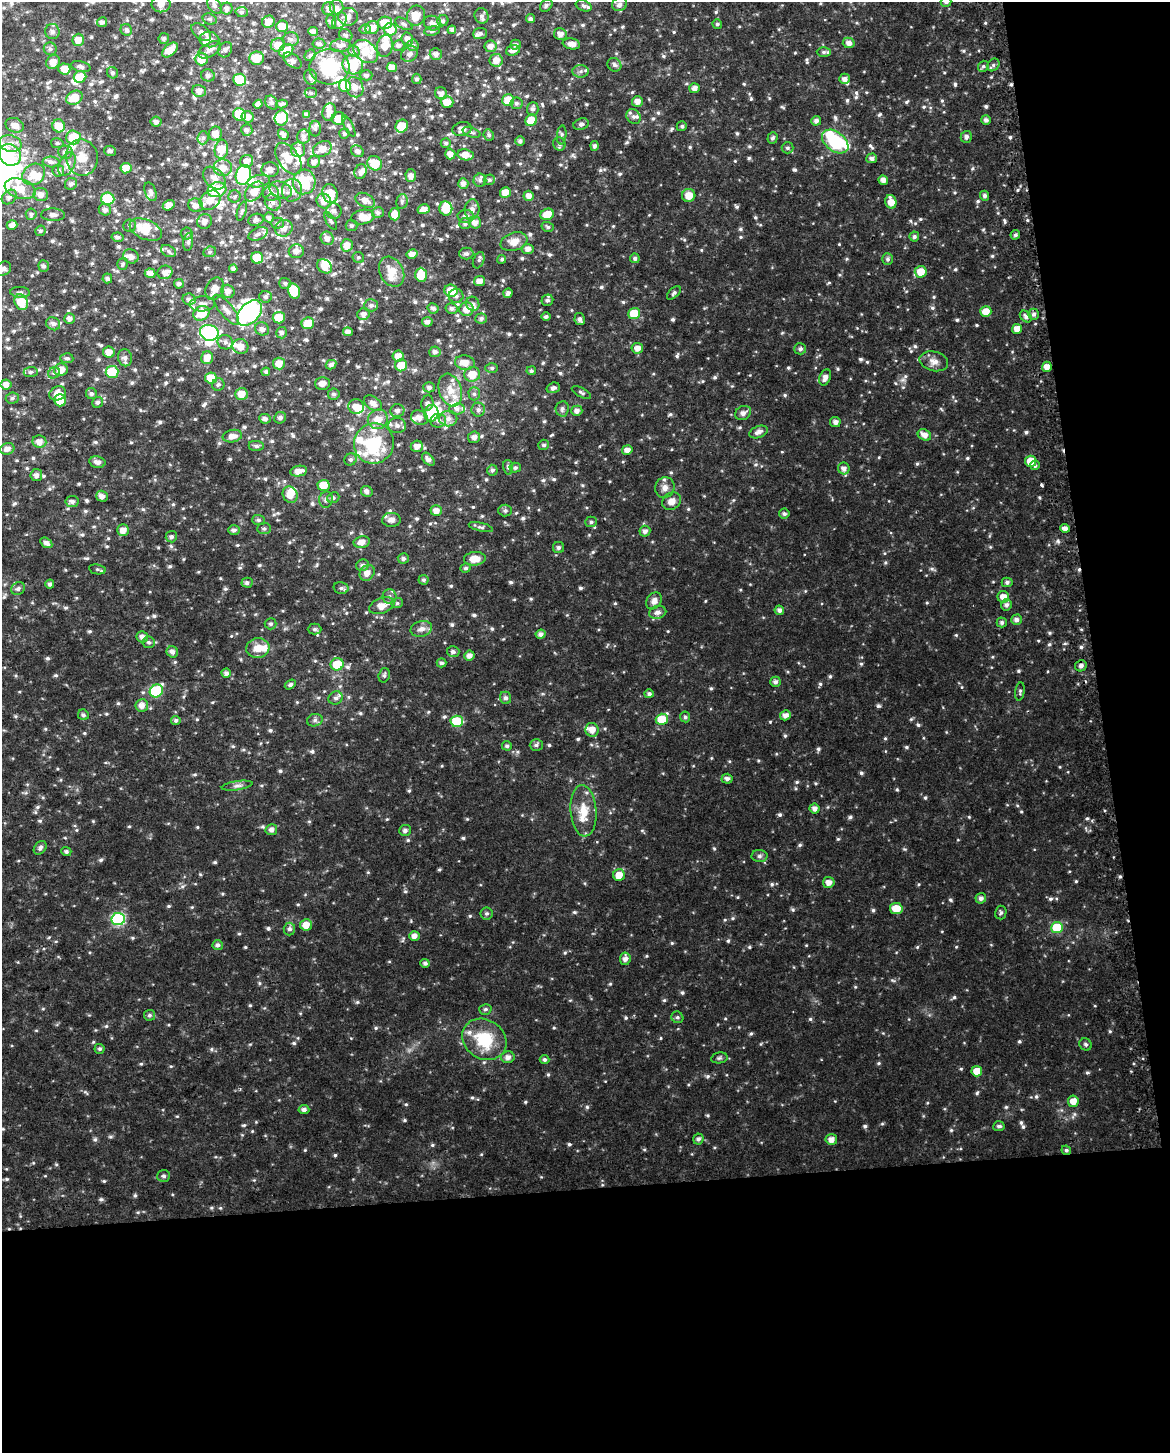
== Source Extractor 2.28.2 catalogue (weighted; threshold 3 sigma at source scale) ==
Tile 12 of 4 x 3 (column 4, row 3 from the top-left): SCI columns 3532-4699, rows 19-1469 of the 4727 x 4431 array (HDU 1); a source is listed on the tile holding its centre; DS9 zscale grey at full resolution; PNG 1172 x 1455 px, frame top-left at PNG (2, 2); each listed source drawn as its Kron ellipse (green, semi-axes under 4 px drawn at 4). Shown black and unused: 24% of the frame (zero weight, under 2 of 3 exposures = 2% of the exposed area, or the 3 px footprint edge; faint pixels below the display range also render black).
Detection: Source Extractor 2.28.2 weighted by HDU 2 'WHT'; one run over the whole footprint, this tile lists its part. Background 0.0534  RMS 0.012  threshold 0.0531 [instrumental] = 3 sigma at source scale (4.5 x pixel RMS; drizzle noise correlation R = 1.50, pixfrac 1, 0.0396/0.0396 arcsec/px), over >= 5 px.
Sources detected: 1027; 12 inside a brighter object's white glare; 2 cosmic-ray / hot-pixel residue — neither listed nor drawn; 71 inside a brighter listed object's ellipse — not listed separately; of the other 942, all 500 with FLUX_AUTO >= 2.27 (the completeness limit of this list) listed and drawn (442 fainter detections not listed), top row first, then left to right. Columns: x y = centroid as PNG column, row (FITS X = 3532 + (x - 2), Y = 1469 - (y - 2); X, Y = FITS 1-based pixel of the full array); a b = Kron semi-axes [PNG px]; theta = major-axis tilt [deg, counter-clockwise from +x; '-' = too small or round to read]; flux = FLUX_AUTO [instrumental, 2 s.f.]
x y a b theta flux
946 2 5 5 - 3.4
161 4 9 8 - 7.1
620 4 8 6 18 4.9
215 5 9 6 -58 3.7
546 5 7 5 48 2.6
584 6 8 5 -22 3
337 7 7 7 - 3
227 9 6 6 - 4.1
329 9 6 6 - 4.7
242 12 6 5 - 3
416 16 10 9 - 13
481 16 8 7 - 3.9
348 17 10 9 - 5
210 19 7 5 -19 2.6
531 19 4 4 - 3
339 21 9 6 53 3.9
443 21 6 5 - 3.1
102 22 5 5 - 3.8
268 22 6 6 - 11
331 22 7 5 -80 2.4
385 23 7 6 - 19
432 23 9 7 -15 6
404 24 9 5 -30 2.9
717 24 5 4 - 2.3
282 26 6 6 - 14
372 28 7 6 - 10
365 29 6 4 13 2.4
390 29 6 6 - 18
126 30 6 5 - 3.4
452 30 4 4 - 3.6
313 31 5 4 - 4.3
432 31 8 5 8 2.7
52 32 7 7 - 3.7
201 32 11 6 -39 4.8
480 33 7 6 - 2.9
560 34 6 5 - 5.9
346 35 7 6 - 2.5
164 38 5 5 - 2.7
209 39 10 7 -7 8.4
291 39 8 7 - 4
407 39 6 6 - 5
78 40 6 5 - 10
849 43 6 5 - 5.9
319 44 6 5 - 2.8
571 44 9 5 -11 8.1
278 45 7 6 - 9.9
399 45 6 5 - 3.3
413 45 6 5 - 3.1
516 45 5 5 - 3.1
340 46 10 6 7 5.5
385 46 11 8 81 13
491 46 6 6 - 6.5
50 49 6 6 - 2.9
170 50 9 5 40 13
209 50 12 6 30 5.9
225 50 8 6 60 3.5
513 50 7 5 17 4.4
286 51 7 6 - 21
354 51 6 5 - 2.3
366 52 14 10 -40 20
824 52 7 5 0 2.4
409 54 9 7 37 4.2
436 54 6 5 - 5.6
310 55 6 5 - 2.5
257 58 7 6 - 16
201 59 7 6 - 18
496 60 6 6 - 9.2
293 61 10 6 -37 3.8
53 62 7 6 - 8.5
353 65 10 9 - 45
614 65 7 6 - 3.5
993 65 7 5 48 3.3
983 66 6 5 - 2.3
81 67 10 5 -14 3.8
329 67 20 18 3 65
392 67 5 4 - 8.4
64 69 6 5 - 11
581 71 8 6 3 3.8
113 73 6 5 - 2.4
208 75 7 6 - 3.3
366 75 6 5 - 2.9
80 77 6 6 - 21
311 77 7 6 - 4.2
417 79 5 4 - 2.6
844 79 5 5 - 4.9
240 80 6 6 - 40
345 86 6 6 - 25
355 87 10 8 -67 7.1
694 88 5 5 - 5.6
199 91 7 6 - 6.5
311 93 6 5 - 2.7
441 93 6 6 - 6.1
74 98 8 6 28 19
508 100 6 6 - 20
637 101 5 5 - 6.8
447 102 6 5 - 12
272 103 7 5 -57 3.1
516 103 6 6 - 3.1
258 104 4 4 - 3.9
282 104 6 3 13 2.4
533 109 7 6 - 3.3
329 112 9 6 75 6.6
306 114 4 4 - 3.8
239 115 6 6 - 31
634 116 8 6 -49 4.1
248 117 6 5 - 6.8
281 118 7 6 - 22
338 118 7 6 - 16
531 120 6 5 - 18
986 120 5 5 - 3.5
816 121 5 4 - 4.4
156 122 5 5 - 3.9
581 124 8 5 17 3.2
15 125 9 7 -23 7.7
59 126 6 6 - 18
349 126 12 4 -63 3
402 126 7 6 - 19
682 126 5 5 - 2.4
315 129 8 5 88 2.6
462 129 9 7 13 6.7
247 130 6 5 - 3.1
471 132 9 5 -19 2.5
215 134 7 6 - 9.3
283 134 6 4 -49 4
344 134 5 5 - 2.5
489 135 6 5 - 2.7
562 135 9 4 85 2.4
73 137 7 7 - 26
304 137 7 6 - 4.3
966 137 6 5 - 3.5
203 138 6 5 - 2.9
773 138 6 5 - 2.8
520 141 5 4 - 3.4
835 142 15 9 -38 73
10 143 11 8 -13 8.4
57 143 6 5 - 2.3
446 143 5 4 - 2.6
559 144 7 6 - 2.5
595 146 5 4 - 3.1
787 148 6 5 - 2.4
221 149 9 6 82 26
298 149 8 7 - 7.2
322 149 10 7 29 12
110 151 6 5 - 3
357 151 7 5 -34 4
65 152 7 6 - 4.6
450 154 5 5 - 6.8
10 155 12 10 -40 26
466 155 8 5 -10 11
82 157 18 15 -79 18
872 158 5 5 - 4.3
289 159 18 10 -56 16
247 161 6 6 - 7.3
51 162 8 5 -2 3.8
314 162 6 6 - 5.2
375 163 7 7 - 27
67 164 12 7 65 6.4
126 168 6 5 - 12
223 168 9 8 - 12
270 169 8 7 - 7.2
58 170 6 6 - 2.8
361 172 7 6 - 4.2
34 174 12 10 35 18
243 175 10 7 73 80
411 176 6 5 - 6
214 178 13 9 -46 8.8
480 180 6 6 - 3
489 180 5 5 - 2.5
883 180 5 4 - 5.6
259 181 11 6 9 4.5
304 182 12 11 - 45
71 184 6 5 - 3.6
463 184 5 5 - 5
20 189 16 9 -18 18
217 190 9 7 16 56
281 190 11 8 -21 8.2
292 190 11 10 - 9.1
254 191 11 7 48 13
150 192 10 5 -70 3.5
505 192 5 5 - 11
271 193 8 7 - 4.9
330 193 9 7 -74 23
41 194 7 6 - 6.9
689 195 6 6 - 12
235 196 6 6 - 2.3
529 196 5 5 - 7.2
984 196 5 4 - 3.5
9 197 8 6 42 3.7
108 199 7 6 - 51
210 200 11 8 38 13
365 200 10 6 -25 8.5
324 201 7 7 - 9.5
402 201 7 5 78 3
273 202 8 7 - 4.6
891 202 7 5 -76 11
169 205 6 5 - 7
196 205 7 6 - 6.2
446 208 7 6 - 20
424 209 6 5 - 7.1
472 209 10 7 84 6.3
105 210 6 5 - 3.8
242 211 10 4 72 2.8
334 211 8 7 - 5.4
378 212 6 5 - 3.6
31 214 5 5 - 2.4
395 214 6 5 - 11
547 214 7 5 22 17
53 215 12 6 -1 4.5
466 216 8 6 -2 5.1
363 217 12 7 10 15
269 218 5 5 - 3.2
256 220 8 6 17 3.2
204 221 8 7 - 5.8
331 221 10 4 -59 2.4
475 222 6 6 - 6.3
277 223 6 5 - 2.4
465 224 6 5 - 2.9
12 225 5 5 - 4.8
129 226 6 6 - 2.6
351 226 6 5 - 2.4
548 227 6 5 - 2.4
284 228 9 8 - 8.7
146 230 17 10 -23 23
40 231 5 5 - 2.4
187 233 6 6 - 2.3
258 234 10 6 25 4.3
1015 235 5 4 - 2.4
117 237 6 4 -9 3
914 237 5 5 - 2.7
327 238 7 6 - 6.1
188 242 9 5 83 3.2
514 242 14 9 18 12
347 245 6 6 - 9.8
528 249 6 5 - 6.2
168 251 8 5 -29 3.1
296 251 7 7 - 6.2
210 252 6 5 - 2.3
412 254 5 5 - 6.7
466 254 7 6 - 3.6
131 256 8 7 - 5.7
358 257 6 5 - 2.3
257 258 6 6 - 28
635 258 5 5 - 3.1
502 259 4 4 - 2.5
887 259 6 5 - 2.7
479 260 8 5 68 2.6
123 264 6 5 - 2.6
44 266 5 5 - 3
325 266 8 6 -38 12
3 269 8 6 35 4.1
233 269 4 4 - 3.8
165 272 7 6 - 6.8
392 272 16 12 -62 17
921 272 6 6 - 17
150 273 5 5 - 7.8
421 275 7 5 -88 25
107 278 5 5 - 2.9
479 281 5 5 - 8.9
285 283 6 5 - 3
179 284 5 4 - 3.3
215 289 12 8 63 11
228 291 7 6 - 6.7
294 291 8 5 -75 31
451 291 6 6 - 23
20 292 10 5 -3 3.3
508 293 5 4 - 4.2
674 293 8 4 43 2.6
456 296 7 7 - 3.9
266 297 6 6 - 2.7
189 299 6 5 - 3.4
547 300 6 5 - 2.9
21 302 8 6 -66 29
202 304 12 7 3 6.2
473 304 7 6 - 4.4
371 305 7 6 - 3.8
433 308 6 5 - 3.3
452 308 6 5 - 3.7
466 309 7 7 - 9.9
226 310 18 6 -51 7.8
986 311 5 5 - 12
201 313 8 7 - 24
249 313 15 9 46 220
634 313 6 5 - 27
363 314 6 6 - 5.2
1034 314 5 5 - 3.1
546 317 5 4 - 2.6
1026 317 7 5 -43 3.5
70 318 5 5 - 5.3
279 318 6 6 - 21
481 318 5 5 - 3.2
580 319 6 5 - 3.8
427 322 5 5 - 4
308 323 6 6 - 18
53 324 7 6 - 4.7
262 329 7 6 - 4.9
1017 329 5 5 - 9.8
348 332 5 4 - 5
209 333 9 8 - 140
282 333 5 5 - 3.9
225 342 8 7 - 4.5
240 346 8 7 - 11
637 348 6 5 - 7.1
800 349 6 5 - 3.2
109 352 6 5 - 9.1
435 352 5 5 - 3.8
398 356 5 5 - 8
67 358 6 5 - 2.5
125 358 8 7 - 5
207 358 6 6 - 11
934 361 14 9 -14 8.8
279 363 6 6 - 12
465 363 10 7 -10 11
331 365 5 4 - 3.6
401 365 6 6 - 15
1047 367 5 5 - 9.1
492 368 6 5 - 2.5
61 370 7 6 - 12
531 371 5 4 - 2.4
31 372 7 5 5 2.8
112 372 6 6 - 35
266 372 4 4 - 3.1
54 373 6 5 - 2.7
472 374 8 7 - 17
825 377 8 5 68 5.9
211 378 6 5 - 21
322 383 7 6 - 7.4
6 384 5 5 - 7.4
218 385 6 6 - 2.5
429 387 6 5 - 3.5
553 388 7 5 18 3.4
450 390 17 11 -71 15
581 392 11 4 -28 2.5
58 393 8 7 - 10
91 394 6 5 - 3.2
242 394 6 6 - 13
334 394 6 5 - 2.8
474 394 6 5 - 2.8
12 398 6 5 - 2.6
60 400 6 6 - 22
97 402 6 5 - 3
373 403 10 6 -35 6.4
427 403 8 6 75 3.5
356 406 8 7 - 10
457 409 7 5 5 3.7
562 409 8 6 83 3.3
478 410 7 7 - 3.5
397 411 7 6 - 3.9
577 411 5 5 - 4.9
431 413 8 7 - 28
743 413 8 6 31 4.9
280 418 6 5 - 3.6
419 418 9 7 -25 6.7
265 419 6 5 - 3.4
378 419 10 9 - 12
448 419 9 8 - 6.9
438 421 8 7 - 4.5
835 422 5 5 - 5
397 426 9 7 -4 5.4
759 432 9 5 21 5.9
924 435 7 5 -27 7.3
232 436 10 6 10 7.7
474 437 6 5 - 5.3
39 442 7 6 - 8
374 443 20 19 - 62
544 445 5 5 - 2.7
256 446 7 5 -7 3
417 446 6 5 - 6.6
7 449 7 5 21 6.4
627 450 5 4 - 7.7
351 459 6 5 - 2.8
428 459 7 5 -47 5.1
1030 461 5 5 - 15
97 462 8 5 -12 5.5
1035 465 5 4 - 2.4
508 467 7 5 -79 2.3
515 468 5 5 - 2.7
844 468 6 5 - 5.2
492 470 5 5 - 2.9
299 471 8 5 10 9
36 475 6 6 - 5
323 485 6 5 - 23
665 488 10 9 - 6.9
367 492 6 5 - 4.2
290 495 8 7 - 14
102 496 6 5 - 6.1
333 498 6 5 - 2.5
326 500 8 7 - 3.4
72 501 6 5 - 4.2
671 501 10 8 34 8.3
436 511 5 5 - 8.1
505 511 7 6 - 2.8
784 514 5 5 - 2.6
259 520 6 5 - 2.6
391 520 9 7 3 6.5
591 522 6 5 - 2.6
481 527 12 4 -14 3
264 528 7 5 3 2.6
1065 528 5 4 - 5.2
123 530 6 6 - 8.5
234 530 6 5 - 3.5
645 531 5 5 - 4.3
171 537 5 5 - 3
362 542 8 5 11 8.3
46 543 6 4 -32 4.6
558 548 5 5 - 2.9
403 558 5 5 - 3
475 559 11 6 6 14
363 565 6 5 - 3.6
466 568 5 4 - 2.5
97 569 8 5 -9 2.3
367 573 8 7 - 8.1
424 580 5 5 - 2.4
1007 582 5 4 - 3.2
247 583 5 5 - 3
50 584 4 4 - 2.9
341 588 7 5 -14 2.9
18 589 7 6 - 2.9
389 596 7 7 - 4.1
1003 597 6 5 - 9.4
654 601 9 7 52 6.6
397 603 6 5 - 2.3
1006 605 6 5 - 3.7
382 606 13 7 21 12
779 610 5 4 - 3.6
658 612 9 6 14 5.3
1016 620 5 5 - 4.4
1002 622 5 5 - 2.8
271 624 6 5 - 2.5
314 629 7 5 0 2.6
421 629 11 8 15 6.8
541 634 5 4 - 4.6
142 637 6 5 - 6.5
149 642 6 6 - 2.9
258 648 11 10 - 13
172 652 6 5 - 5.1
453 652 6 5 - 3.4
469 655 5 5 - 5.6
441 663 5 4 - 2.7
337 664 6 6 - 27
1081 666 6 5 - 4.6
226 673 4 4 - 3.8
384 675 7 5 73 2.7
775 682 5 5 - 3.8
290 685 6 4 34 2.7
156 691 7 6 - 70
1020 691 9 4 81 2.3
649 694 5 4 - 2.9
336 698 7 6 - 3.7
505 698 6 5 - 3.4
142 705 6 6 - 7.5
83 715 6 5 - 2.6
785 715 5 5 - 5.6
685 717 5 5 - 2.5
662 719 6 5 - 31
176 720 5 4 - 2.9
315 720 8 6 16 3.5
457 721 6 5 - 51
592 730 7 6 - 9.5
536 745 6 5 - 2.5
507 746 5 4 - 2.7
727 779 5 5 - 4
237 786 15 4 9 4.3
814 809 5 5 - 5.4
584 811 26 13 -86 23
271 830 6 5 - 5.2
405 830 6 5 - 3.8
40 848 8 5 51 3.5
66 851 5 4 - 2.6
759 856 8 6 1 3
619 875 6 5 - 12
829 882 6 5 - 8.2
981 898 5 5 - 4.1
896 909 6 5 - 19
487 913 6 6 - 2.3
1001 913 7 5 76 2.5
118 919 6 6 - 120
306 925 6 5 - 12
1057 928 6 5 - 49
289 929 6 6 - 3.6
414 936 5 4 - 6.3
218 945 5 5 - 3.6
625 959 6 5 - 5.7
425 963 5 4 - 2.9
485 1009 6 5 - 2.3
149 1015 5 5 - 2.4
677 1017 6 5 - 2.3
484 1039 23 19 -35 50
1086 1044 6 5 - 2.3
100 1049 5 5 - 2.4
508 1057 6 6 - 5.3
719 1058 8 5 10 2.3
544 1060 5 4 - 2.8
977 1071 5 5 - 16
1073 1101 6 5 - 9.9
304 1109 5 4 - 3.4
999 1126 6 5 - 3.2
698 1139 5 5 - 3.4
831 1139 5 5 - 7.4
1066 1150 5 4 - 2.3
164 1176 6 6 - 2.7
Overlapping masked pixels (flux is a lower limit): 2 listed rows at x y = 1047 367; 1066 1150
Isophote crosses this tile's border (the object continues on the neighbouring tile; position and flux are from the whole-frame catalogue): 3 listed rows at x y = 946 2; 161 4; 3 269
Unlisted compact peaks at least as high as the median listed source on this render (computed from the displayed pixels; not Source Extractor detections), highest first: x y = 200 874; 905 849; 991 77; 847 259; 911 351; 390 321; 983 230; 795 53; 368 872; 725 1019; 769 98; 428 712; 517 752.